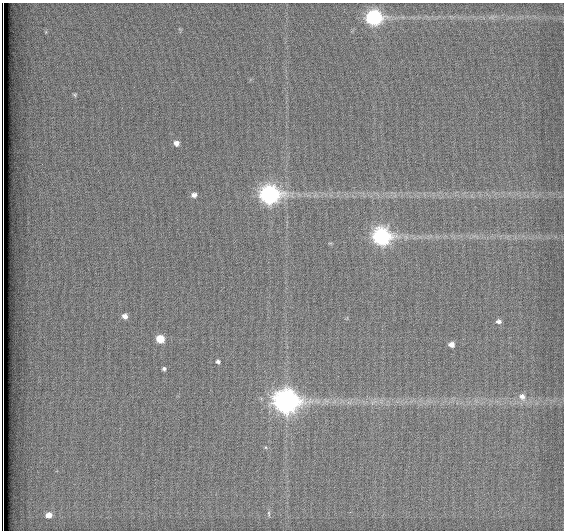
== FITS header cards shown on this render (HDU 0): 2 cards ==
NAXIS1  =                  562          / # of pixels in <axis direction>
NAXIS2  =                  528          / # of pixels in <axis direction>

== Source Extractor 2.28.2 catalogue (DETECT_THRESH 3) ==
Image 562 x 528 px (HDU 0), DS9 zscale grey, 1 PNG px = 1 image px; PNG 566 x 532 px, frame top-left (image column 1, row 528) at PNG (2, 3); no overlay
Background 1800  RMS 4.8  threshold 14.4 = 3 sigma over >= 5 px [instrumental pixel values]
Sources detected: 17; all 17 listed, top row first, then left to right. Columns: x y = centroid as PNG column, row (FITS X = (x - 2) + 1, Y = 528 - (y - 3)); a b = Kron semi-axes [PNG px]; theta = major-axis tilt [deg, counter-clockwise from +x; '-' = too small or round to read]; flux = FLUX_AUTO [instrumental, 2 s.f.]
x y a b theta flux
374 17 8 8 - 91000
75 94 5 4 - 440
176 143 7 6 - 1600
269 194 9 8 - 160000
194 195 7 5 8 1400
382 236 9 8 - 120000
125 316 6 6 - 1900
498 321 7 6 - 1300
160 339 6 6 - 8100
451 344 7 6 - 2100
218 362 6 5 - 840
164 369 4 4 - 730
522 397 11 9 -41 2700
286 401 10 9 - 350000
269 514 9 3 -85 540
49 515 7 6 - 3000
3 528 7 2 -90 2100
At the frame edge (FLAGS 8, measured only in part): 1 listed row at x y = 3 528